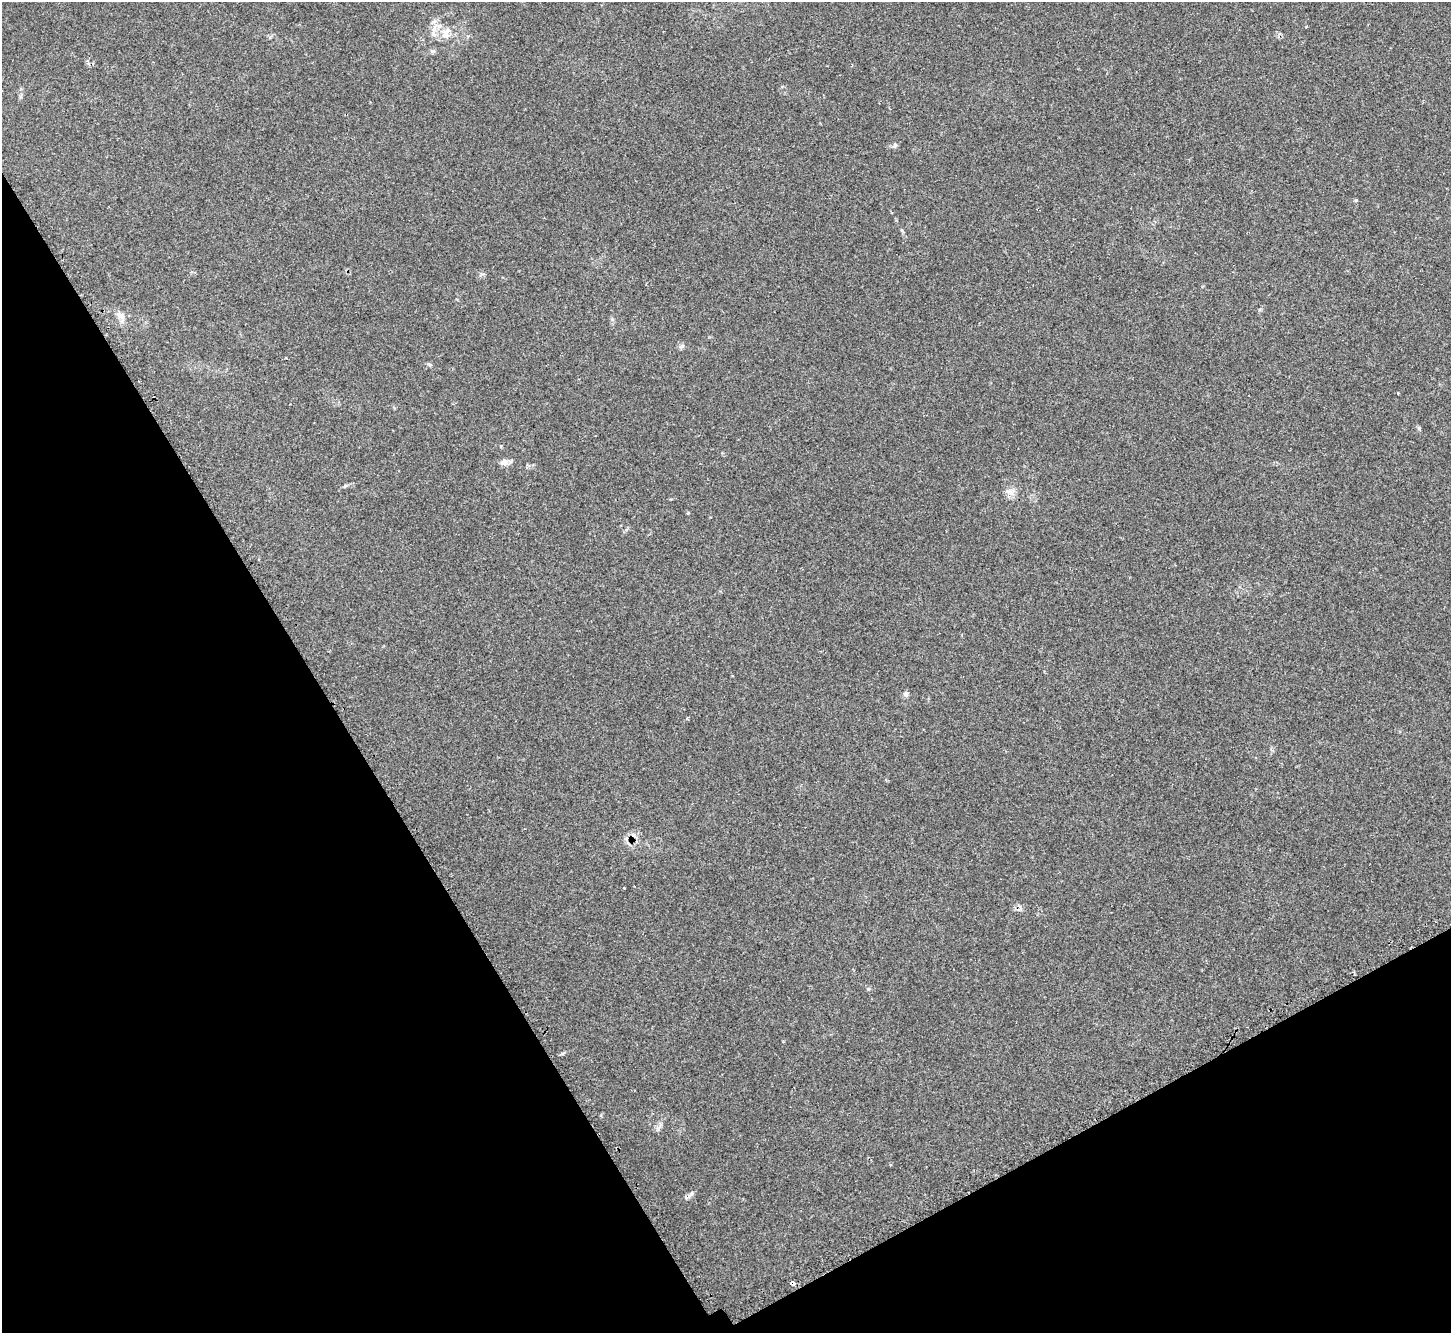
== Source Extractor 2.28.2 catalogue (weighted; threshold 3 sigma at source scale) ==
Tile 14 of 4 x 4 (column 2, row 4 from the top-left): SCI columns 1486-2934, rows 186-1516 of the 5873 x 5864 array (HDU 1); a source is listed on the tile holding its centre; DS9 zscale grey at full resolution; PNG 1453 x 1335 px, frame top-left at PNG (2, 2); no overlay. Shown black and unused: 29% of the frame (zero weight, under 2 of 3 exposures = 3% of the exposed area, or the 3 px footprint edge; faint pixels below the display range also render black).
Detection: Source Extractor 2.28.2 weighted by HDU 2 'WHT'; one run over the whole footprint, this tile lists its part. Background 0.161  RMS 0.0079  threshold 0.0355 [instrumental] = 3 sigma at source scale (4.5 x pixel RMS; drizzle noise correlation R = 1.50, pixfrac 1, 0.05/0.05 arcsec/px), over >= 5 px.
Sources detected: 10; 1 cosmic-ray / hot-pixel residue — not listed; the other 9 listed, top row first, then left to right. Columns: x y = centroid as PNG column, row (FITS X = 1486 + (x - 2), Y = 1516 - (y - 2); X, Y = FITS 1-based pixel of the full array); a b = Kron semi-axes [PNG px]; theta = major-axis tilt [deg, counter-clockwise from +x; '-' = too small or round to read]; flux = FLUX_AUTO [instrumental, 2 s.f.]
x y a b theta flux
434 29 13 7 76 5.7
446 33 19 10 69 7.6
121 316 15 8 -37 5.1
1398 393 3 3 - 0.97
504 462 9 8 - 4.1
1009 491 12 6 -23 3.7
906 694 6 6 - 1.7
691 1194 14 4 50 2.4
793 1283 4 3 - 5.4
Overlapping masked pixels (flux is a lower limit): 1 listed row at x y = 793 1283